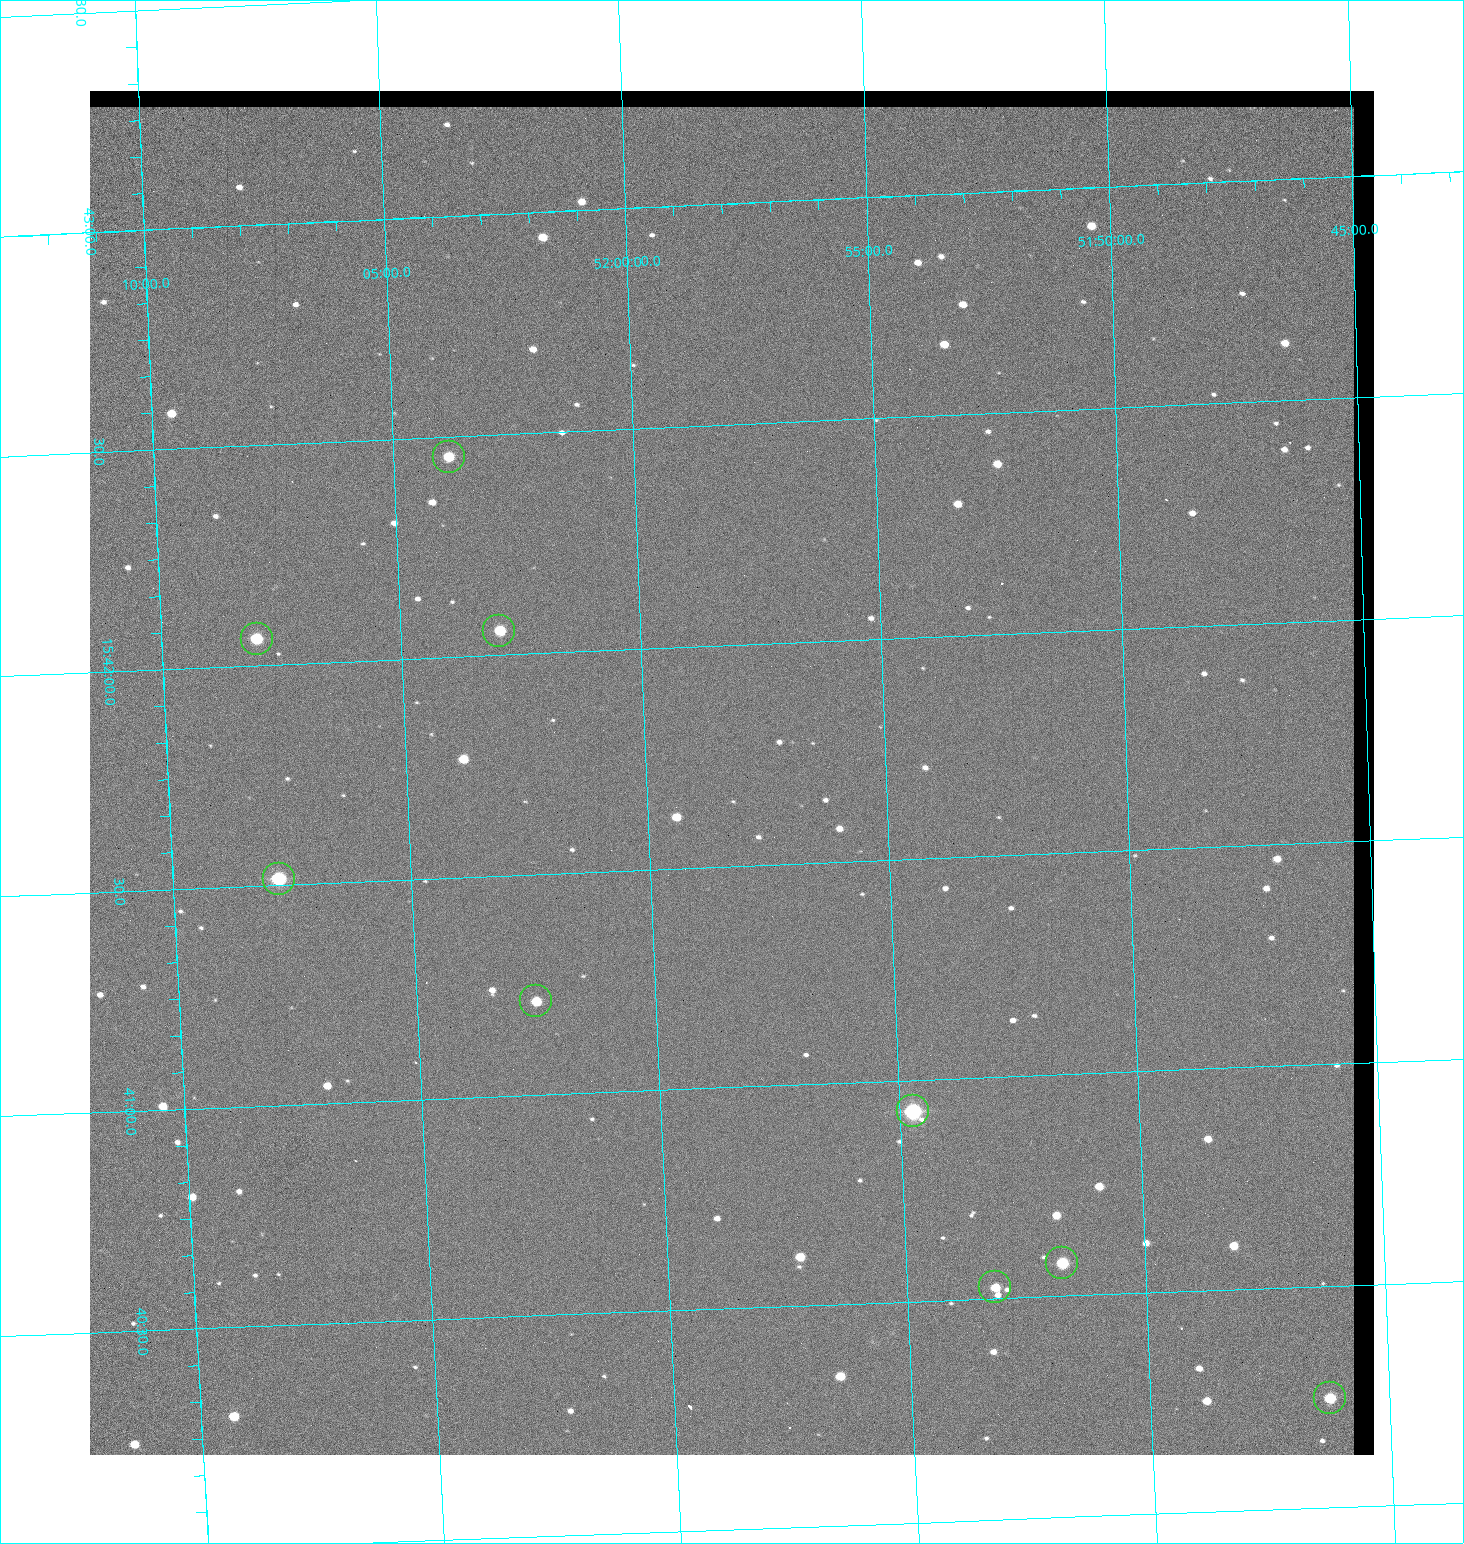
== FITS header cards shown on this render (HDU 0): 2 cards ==
NAXIS1  =                 1284 / length of data axis 1
NAXIS2  =                 1364 / length of data axis 2

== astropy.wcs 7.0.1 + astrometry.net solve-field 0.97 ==
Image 1284 x 1364 px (HDU 0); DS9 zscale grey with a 90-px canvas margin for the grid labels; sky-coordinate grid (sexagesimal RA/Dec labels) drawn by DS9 from the SOLVED WCS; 9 Tycho-2 reference stars matched to detected sources circled (green)
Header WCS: RA---TAN/DEC--TAN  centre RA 15:41:43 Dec +51:58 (235.43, +51.97 deg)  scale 1.26 arcsec/px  FOV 26.9' x 28.5'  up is +92 deg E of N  parity flipped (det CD > 0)
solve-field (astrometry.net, Tycho-2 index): VERIFIED the header's WCS against the Tycho-2 star catalogue (9 matches, 0 conflicts) and refined it, rather than solving blind
Solved WCS: RA---TAN-SIP/DEC--TAN-SIP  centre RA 15:41:43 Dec +51:58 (235.43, +51.97 deg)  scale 1.25 arcsec/px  FOV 26.8' x 28.5'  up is +92 deg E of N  parity flipped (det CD > 0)
The solver's refit moves the header's centre by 0.48 arcsec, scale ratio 0.9967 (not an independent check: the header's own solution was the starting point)
Tycho-2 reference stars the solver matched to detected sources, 9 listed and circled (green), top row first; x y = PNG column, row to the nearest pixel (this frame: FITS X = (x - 90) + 1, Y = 1364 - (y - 91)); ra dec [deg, ICRS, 3 dp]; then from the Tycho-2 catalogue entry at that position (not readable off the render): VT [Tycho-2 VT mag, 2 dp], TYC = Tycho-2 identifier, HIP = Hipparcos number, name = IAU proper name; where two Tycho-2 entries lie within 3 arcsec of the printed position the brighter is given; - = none
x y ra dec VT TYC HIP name
449 457 235.614 +52.064 11.61 3489-1132-1 - -
499 631 235.514 +52.049 11.19 3489-1407-1 - -
257 639 235.515 +52.133 11.12 3489-1380-1 - -
279 879 235.378 +52.130 9.31 3489-1322-1 76850 -
536 1001 235.303 +52.042 11.52 3489-958-1 - -
913 1111 235.232 +51.912 9.59 3489-824-1 - -
1062 1263 235.143 +51.862 10.97 3489-1016-1 - -
995 1287 235.131 +51.886 12.29 3489-908-1 - -
1330 1398 235.062 +51.771 11.53 3489-1453-1 - -